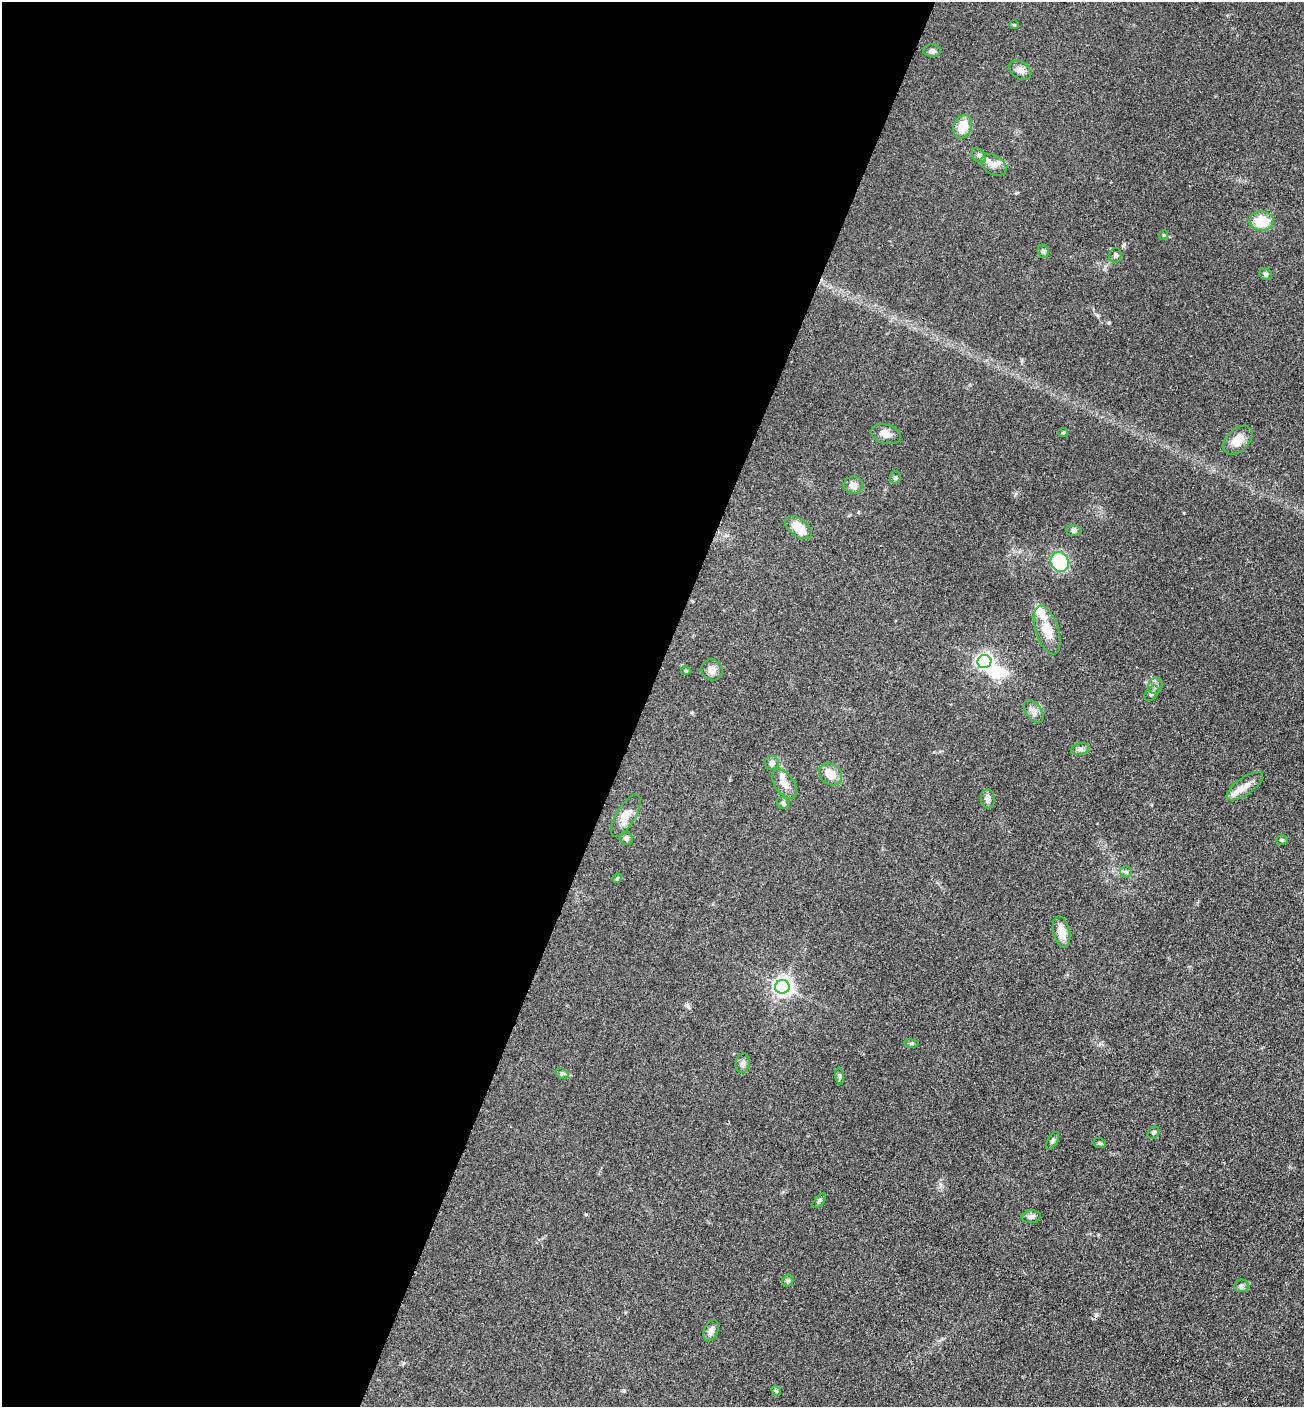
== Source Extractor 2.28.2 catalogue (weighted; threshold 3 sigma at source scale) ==
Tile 5 of 4 x 4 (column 1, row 2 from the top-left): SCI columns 291-1592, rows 2824-4228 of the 5654 x 5645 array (HDU 1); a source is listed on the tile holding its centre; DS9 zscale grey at full resolution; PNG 1306 x 1409 px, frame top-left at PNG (2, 2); each listed source drawn as its Kron ellipse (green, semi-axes under 4 px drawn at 4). Shown black and unused: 49% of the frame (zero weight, under 3 of 4 exposures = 2% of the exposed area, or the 3 px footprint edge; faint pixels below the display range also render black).
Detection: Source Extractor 2.28.2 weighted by HDU 2 'WHT'; one run over the whole footprint, this tile lists its part. Background 0.0669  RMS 0.0062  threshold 0.0278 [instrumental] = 3 sigma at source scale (4.5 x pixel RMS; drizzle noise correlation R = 1.50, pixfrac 1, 0.05/0.05 arcsec/px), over >= 5 px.
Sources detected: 58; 1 inside a brighter object's white glare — neither listed nor drawn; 4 inside a brighter listed object's ellipse — not listed separately; the other 53 listed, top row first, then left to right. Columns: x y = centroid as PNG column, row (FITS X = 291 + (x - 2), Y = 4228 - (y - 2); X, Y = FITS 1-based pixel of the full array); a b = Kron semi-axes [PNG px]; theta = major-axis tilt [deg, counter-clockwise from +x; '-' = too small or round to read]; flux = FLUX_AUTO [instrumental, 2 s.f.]
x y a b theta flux
1014 25 5 4 - 0.66
932 51 9 6 -2 1.8
1020 70 12 8 -36 3.9
963 127 12 9 67 11
979 155 8 6 -48 1.6
994 165 14 9 -32 4.2
1262 221 12 9 1 14
1164 235 5 4 - 0.65
1043 251 7 5 -73 1.4
1115 255 7 6 - 1.3
1266 274 7 5 -34 1.3
1063 433 5 4 - 0.71
886 434 15 9 -14 4.3
1238 440 17 11 43 8.3
895 478 6 5 - 1.1
853 485 9 9 - 4.4
798 527 15 9 -36 11
1073 530 7 5 -3 2.1
1060 562 10 9 - 42
1047 630 25 11 -72 12
984 662 7 6 - 190
712 670 11 10 - 4.1
686 671 5 4 - 0.74
1155 686 8 7 - 2.2
1151 693 9 5 49 1.5
1034 711 13 7 -53 3.1
1080 749 9 5 15 1.9
772 763 7 7 - 2.2
830 774 12 10 -41 7.8
784 784 17 9 -53 5.5
1245 786 21 8 35 5.8
988 799 9 7 -84 2.9
783 803 6 5 - 1.1
626 816 24 9 59 7.1
626 838 7 6 - 1.6
1282 840 6 5 - 0.9
1126 872 6 5 - 1.2
617 878 5 4 - 0.72
1061 932 15 8 -77 7.5
782 987 7 7 - 320
911 1044 7 4 -7 0.87
743 1063 10 7 81 2.2
562 1073 7 5 -26 1.1
840 1076 8 4 -82 1.2
1153 1133 7 5 46 1.1
1052 1141 10 5 61 1.2
1100 1143 6 5 - 0.86
819 1201 9 4 47 1.2
1031 1217 9 6 8 1.8
788 1281 6 5 - 0.98
1241 1286 7 6 - 1.5
711 1331 11 7 67 3.2
776 1391 5 4 - 0.72
Unlisted compact peaks at least as high as the median listed source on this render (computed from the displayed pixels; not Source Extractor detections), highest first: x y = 1124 244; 1109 323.